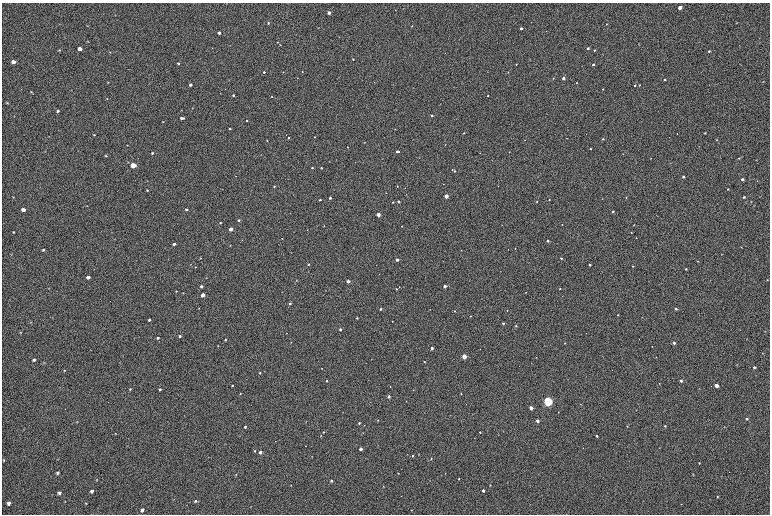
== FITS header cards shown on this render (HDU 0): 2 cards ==
NAXIS1  =                 1536
NAXIS2  =                 1024

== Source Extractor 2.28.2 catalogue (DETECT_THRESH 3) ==
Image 1536 x 1024 px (HDU 0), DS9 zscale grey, zoomed out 1/2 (1 PNG px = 2 x 2 image px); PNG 772 x 516 px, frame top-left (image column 1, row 1023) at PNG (2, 3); no overlay
Background 96.8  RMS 7.5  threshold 22.5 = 3 sigma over >= 5 px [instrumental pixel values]
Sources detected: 271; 13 cannot appear on this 1/2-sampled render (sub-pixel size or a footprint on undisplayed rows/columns) and are not listed; the other 258 listed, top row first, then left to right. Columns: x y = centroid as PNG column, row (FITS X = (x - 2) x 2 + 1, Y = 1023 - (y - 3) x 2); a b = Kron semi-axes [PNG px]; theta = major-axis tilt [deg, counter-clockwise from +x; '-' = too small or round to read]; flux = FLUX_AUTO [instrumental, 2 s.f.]
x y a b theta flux
680 8 3 3 - 9800
329 13 3 2 - 5500
115 15 3 2 - 660
268 23 3 3 - 1500
607 24 3 2 - 780
87 26 2 2 - 570
412 26 3 2 - 870
318 28 3 2 - 550
521 28 2 2 - 3400
219 33 3 2 - 4500
88 41 3 2 - 870
277 42 3 2 - 720
638 44 3 2 - 620
588 48 3 3 - 1800
80 49 3 3 - 8700
59 50 3 3 - 1300
594 50 2 2 - 1000
709 51 3 3 - 1600
110 52 2 2 - 620
353 59 3 2 - 1200
14 62 4 3 - 7000
178 63 3 3 - 1800
516 64 2 2 - 1000
593 64 2 2 - 2600
302 71 2 2 - 740
264 72 3 3 - 1600
283 72 2 2 - 680
508 72 2 2 - 750
297 78 2 1 - 440
553 78 2 2 - 740
563 78 2 2 - 6100
665 80 2 2 - 1300
763 81 3 2 - 680
108 82 3 2 - 870
374 82 2 2 - 530
576 83 3 2 - 740
190 85 3 2 - 3300
635 85 3 2 - 1700
639 85 3 2 - 1000
603 89 2 2 - 870
31 92 3 3 - 950
220 93 3 2 - 460
233 95 3 3 - 2000
488 96 2 2 - 890
272 97 3 2 - 890
107 99 3 2 - 710
7 103 3 3 - 1300
192 108 2 2 - 620
58 111 3 3 - 2300
432 115 2 2 - 3200
14 116 3 3 - 880
182 118 5 3 - 3900
247 121 2 2 - 1200
163 122 2 2 - 860
230 129 2 2 - 1200
395 129 3 2 - 480
464 133 2 2 - 990
705 133 2 2 - 980
586 134 2 1 - 1800
677 134 2 1 - 2100
94 135 3 2 - 1100
315 137 2 2 - 760
288 138 2 2 - 1900
566 138 2 1 - 340
603 139 2 2 - 1800
525 140 2 2 - 470
717 140 3 3 - 660
267 141 2 2 - 810
364 142 2 2 - 510
445 144 2 2 - 510
127 145 2 2 - 870
347 147 2 1 - 860
590 149 2 2 - 1200
397 151 4 2 - 4400
509 152 2 2 - 710
152 153 3 2 - 2200
480 153 2 2 - 490
623 154 2 2 - 450
106 156 4 3 - 1600
651 158 2 2 - 550
739 158 4 3 - 1400
336 160 2 1 - 390
756 160 3 2 - 460
329 161 2 2 - 450
133 165 3 3 - 46000
312 168 2 2 - 2400
321 168 2 2 - 1700
452 170 2 2 - 770
454 171 2 2 - 1800
236 176 2 2 - 560
683 177 3 2 - 2800
742 179 3 2 - 3600
147 181 2 2 - 490
757 181 2 2 - 460
443 184 2 2 - 660
274 186 3 2 - 1400
397 186 2 2 - 800
728 189 2 2 - 1200
147 190 3 2 - 1300
386 193 2 2 - 590
446 196 2 2 - 21000
13 197 2 2 - 770
744 197 2 2 - 1600
330 198 2 2 - 4800
626 198 2 2 - 850
602 199 3 2 - 550
320 200 2 2 - 2300
549 200 2 2 - 1100
398 201 2 2 - 3500
537 201 2 2 - 1000
393 202 2 2 - 1400
751 202 2 2 - 520
186 209 3 3 - 2400
23 210 3 3 - 6900
612 211 2 2 - 3100
378 214 2 2 - 21000
239 220 2 2 - 3100
220 223 3 3 - 1300
562 224 2 2 - 570
634 225 3 2 - 700
324 226 2 2 - 740
231 229 3 2 - 15000
307 230 2 2 - 660
13 232 2 2 - 1100
631 232 2 1 - 600
282 238 2 2 - 650
242 240 2 2 - 520
548 241 2 2 - 3800
174 244 3 3 - 3700
230 245 3 2 - 540
741 247 3 2 - 580
515 248 2 2 - 910
43 250 4 3 - 1800
461 250 2 1 - 430
200 258 3 2 - 680
561 258 2 2 - 2400
397 260 2 2 - 8600
697 261 3 2 - 650
190 264 3 2 - 440
308 264 2 2 - 2000
590 265 2 2 - 2300
633 266 2 2 - 1000
195 267 3 2 - 940
686 269 3 2 - 1400
88 277 3 3 - 7400
767 280 2 2 - 680
296 281 3 2 - 930
348 281 2 2 - 11000
201 286 3 2 - 3400
445 286 2 2 - 7500
399 287 2 2 - 600
396 289 2 2 - 1900
560 289 2 2 - 970
176 291 2 2 - 800
526 292 2 2 - 560
183 293 3 2 - 670
203 295 3 3 - 17000
290 303 3 2 - 3100
380 309 2 2 - 2500
676 309 3 2 - 1600
454 311 2 2 - 1300
507 311 2 1 - 560
618 315 2 2 - 710
470 316 2 2 - 490
642 317 2 1 - 450
357 318 2 2 - 1400
149 320 3 2 - 2200
392 321 2 2 - 560
503 323 2 2 - 3200
516 326 2 2 - 1400
340 329 2 2 - 4200
765 331 3 2 - 620
20 332 3 3 - 1000
180 336 3 2 - 2200
158 338 3 3 - 2600
225 340 2 2 - 1300
291 342 3 2 - 630
565 343 2 2 - 700
674 343 3 2 - 3900
218 346 2 2 - 660
652 346 2 2 - 440
432 348 2 2 - 7200
763 353 3 2 - 650
464 356 3 2 - 35000
536 357 2 2 - 740
656 357 2 2 - 500
34 360 3 3 - 2600
424 362 2 2 - 910
736 365 2 2 - 520
754 367 3 3 - 2200
322 368 2 2 - 640
64 370 3 2 - 1100
260 373 3 2 - 1300
327 381 2 2 - 1800
681 381 3 3 - 3300
659 383 3 2 - 920
232 385 2 2 - 1200
716 385 3 3 - 13000
711 386 2 1 - 850
130 389 3 3 - 1400
160 389 3 2 - 1600
413 390 2 2 - 720
240 394 3 2 - 970
461 394 3 2 - 1100
389 396 2 2 - 5700
548 401 3 3 - 370000
580 404 2 2 - 660
531 408 3 2 - 10000
558 412 3 2 - 550
747 419 3 2 - 1900
378 420 3 2 - 830
537 421 3 2 - 6600
77 422 3 3 - 800
359 423 2 2 - 1900
627 426 2 2 - 550
665 426 3 3 - 1300
245 427 3 3 - 2400
323 432 3 2 - 1200
480 432 2 2 - 1200
115 433 3 2 - 620
363 433 2 2 - 460
321 436 3 2 - 680
597 436 3 2 - 1700
474 438 2 2 - 450
275 441 2 1 - 390
305 446 2 1 - 2000
361 449 3 2 - 7600
255 451 3 2 - 1000
260 452 3 2 - 4900
413 456 2 2 - 1200
58 459 3 3 - 650
431 459 2 2 - 750
4 460 3 3 - 1300
699 463 3 2 - 990
401 469 2 1 - 1100
58 472 3 3 - 2400
445 473 2 2 - 460
693 474 3 2 - 710
236 475 3 2 - 940
441 475 3 2 - 510
459 479 2 2 - 970
97 480 3 3 - 880
331 480 3 2 - 1800
291 485 2 2 - 650
490 485 2 2 - 890
383 486 3 2 - 1100
483 490 3 2 - 3300
92 491 3 3 - 4800
59 493 3 3 - 3300
717 496 3 3 - 1400
65 501 3 2 - 620
195 501 4 3 - 2300
9 503 4 3 - 5100
86 503 2 2 - 900
681 504 3 2 - 530
250 506 2 2 - 620
142 510 3 3 - 5100
411 510 3 3 - 1100
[13 sub-pixel or undisplayed-footprint detections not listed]

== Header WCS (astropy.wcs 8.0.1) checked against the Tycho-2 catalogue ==
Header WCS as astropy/WCSLIB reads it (CRVAL/CRPIX/CD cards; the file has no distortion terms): RA---TAN/DEC--TAN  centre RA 20:23:30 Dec +20:47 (305.87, +20.79 deg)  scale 0.915 arcsec/px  FOV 23.4' x 15.6'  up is -179 deg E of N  parity flipped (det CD > 0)
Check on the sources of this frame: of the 60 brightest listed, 12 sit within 2.7 arcsec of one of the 20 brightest Tycho-2 stars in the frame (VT <= 12.15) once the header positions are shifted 0.20 arcsec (0.05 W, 0.19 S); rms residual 0.89 arcsec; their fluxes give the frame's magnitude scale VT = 21.87 - 2.5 log10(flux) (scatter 0.13 mag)
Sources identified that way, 12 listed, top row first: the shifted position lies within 2.7 arcsec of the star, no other Tycho-2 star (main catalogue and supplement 1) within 5.4 arcsec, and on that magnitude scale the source's flux lands within +1.5 / -3 mag of the star's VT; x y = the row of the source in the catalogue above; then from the Tycho-2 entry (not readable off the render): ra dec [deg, ICRS J2000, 3 dp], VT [Tycho-2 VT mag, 2 dp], TYC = Tycho-2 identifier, HIP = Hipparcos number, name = IAU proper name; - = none
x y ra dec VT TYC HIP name
133 165 306.010 +20.740 10.31 1644-1526-1 - -
446 196 305.841 +20.759 11.38 1643-2389-1 - -
23 210 306.070 +20.762 12.08 1644-1268-1 - -
231 229 305.958 +20.774 11.30 1643-2202-1 - -
397 260 305.868 +20.791 12.06 1643-2104-1 - -
203 295 305.974 +20.807 11.44 1643-1618-1 - -
464 356 305.833 +20.841 10.50 1643-2108-1 - -
716 385 305.696 +20.858 11.60 1643-2513-1 - -
548 401 305.787 +20.864 8.04 1643-2278-1 100536 -
531 408 305.797 +20.867 10.44 1643-1680-1 - -
537 421 305.793 +20.874 11.56 1643-2403-1 - -
361 449 305.890 +20.887 12.03 1643-1750-1 - -